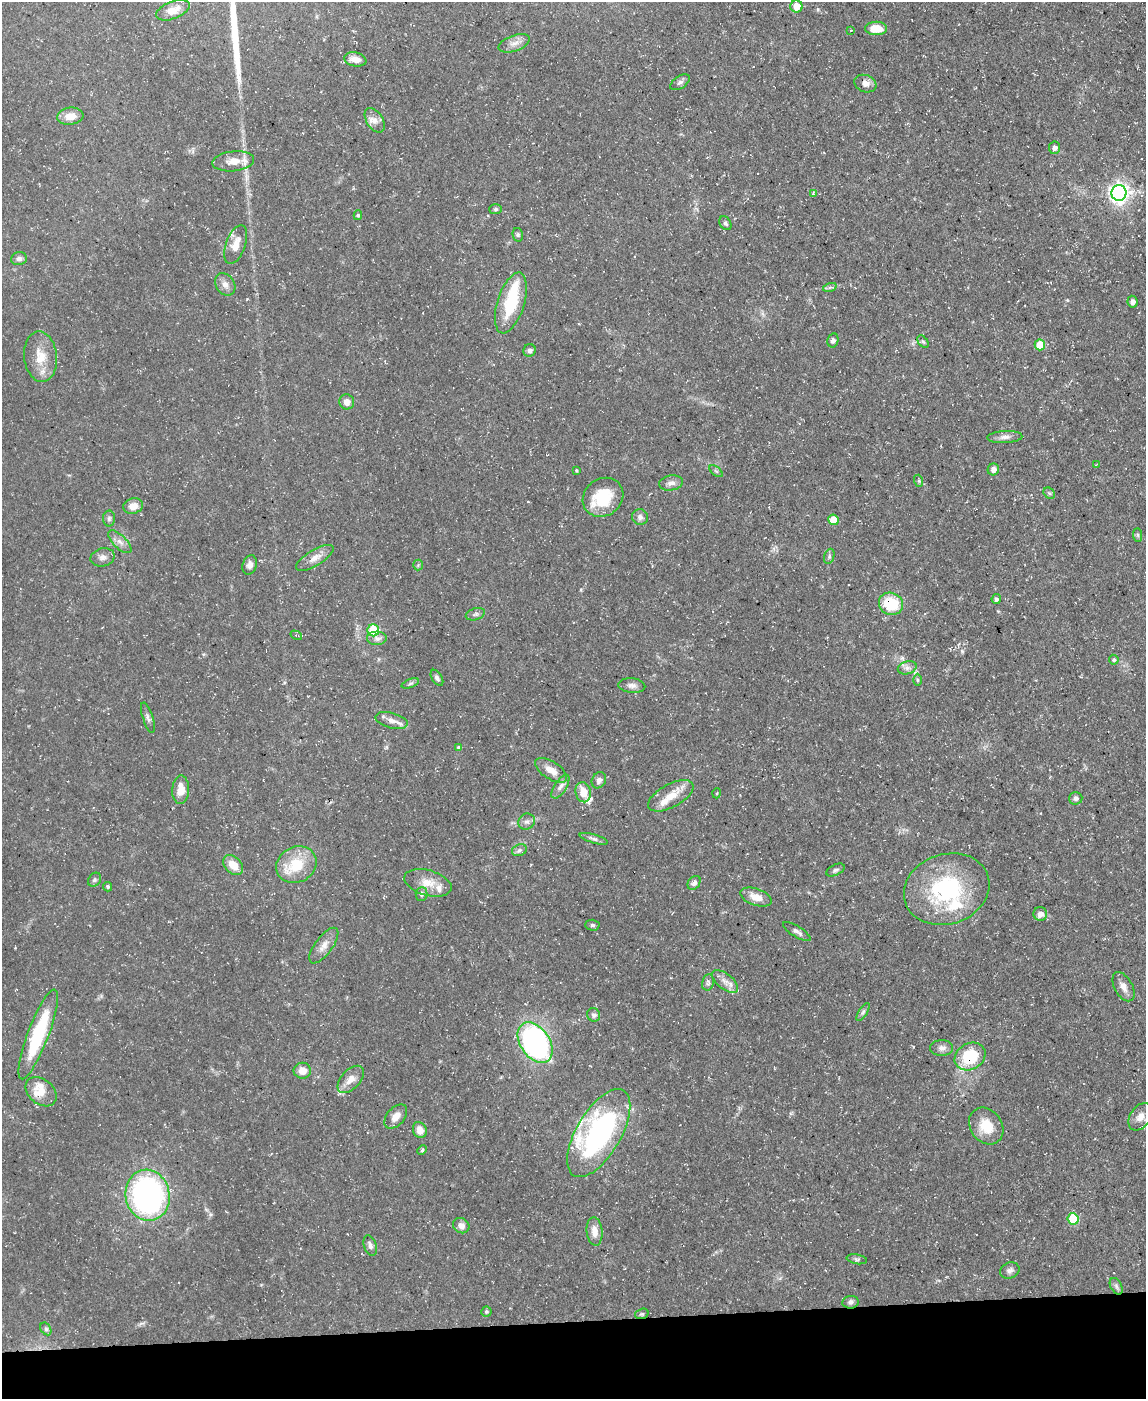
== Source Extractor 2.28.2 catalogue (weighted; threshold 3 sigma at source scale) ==
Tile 10 of 4 x 3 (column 2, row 3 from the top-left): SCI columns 1145-2288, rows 127-1523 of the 4575 x 4549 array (HDU 1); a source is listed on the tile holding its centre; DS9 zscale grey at full resolution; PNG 1148 x 1401 px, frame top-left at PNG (2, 2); each listed source drawn as its Kron ellipse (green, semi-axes under 4 px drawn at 4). Shown black and unused: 6% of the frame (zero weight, under 3 of 5 exposures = <1% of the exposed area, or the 3 px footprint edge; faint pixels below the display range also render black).
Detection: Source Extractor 2.28.2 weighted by HDU 2 'WHT'; one run over the whole footprint, this tile lists its part. Background 0.0654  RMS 0.0044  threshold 0.0196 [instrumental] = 3 sigma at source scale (4.5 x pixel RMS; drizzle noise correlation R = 1.50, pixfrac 1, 0.05/0.05 arcsec/px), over >= 5 px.
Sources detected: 132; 1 inside a brighter object's white glare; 2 cosmic-ray / hot-pixel residue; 1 long thin detection or spike segment (spike, bleed or trail) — neither listed nor drawn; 8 inside a brighter listed object's ellipse — not listed separately; the other 120 listed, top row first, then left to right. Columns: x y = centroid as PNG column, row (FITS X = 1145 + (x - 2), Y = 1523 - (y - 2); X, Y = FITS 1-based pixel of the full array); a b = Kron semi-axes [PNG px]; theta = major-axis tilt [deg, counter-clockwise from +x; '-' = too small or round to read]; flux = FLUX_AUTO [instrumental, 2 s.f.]
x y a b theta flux
796 6 6 6 - 6.6
173 10 17 8 21 4.8
876 28 11 6 -1 7.9
851 30 3 2 - 0.29
514 43 16 8 19 3.2
355 59 11 7 -11 3.6
680 82 11 6 33 1.3
865 84 11 8 -20 2.8
70 116 13 8 7 5.6
375 120 13 8 -58 3.1
1055 148 6 5 - 1.7
233 161 21 10 6 6
813 193 4 3 - 0.59
1119 193 8 7 - 230
495 209 6 5 - 0.81
358 215 5 4 - 0.71
725 223 7 5 -55 0.98
518 235 7 5 -77 0.8
236 245 20 9 70 5.4
19 259 8 6 12 1.3
225 284 12 9 -57 2.7
830 287 7 4 18 0.96
1132 302 6 5 - 1.9
511 303 31 13 72 22
833 340 7 5 77 1.4
923 342 7 4 -52 0.79
1040 345 5 5 - 13
530 350 6 6 - 1.7
40 357 25 16 -84 9.4
347 402 8 7 - 2.7
1005 437 17 6 2 2.5
1096 465 4 2 - 0.29
993 469 6 5 - 2.2
576 470 3 3 - 0.54
716 471 8 4 -36 0.74
919 481 6 4 -72 0.64
671 483 12 7 9 2.3
1049 493 6 5 - 0.74
603 497 21 18 37 18
133 506 10 7 15 4.2
640 517 8 8 - 1.8
109 518 8 6 89 1
833 520 5 5 - 8.4
1138 535 7 4 -89 0.8
120 542 15 6 -45 2.7
829 556 8 5 72 0.93
103 557 12 9 13 2.4
315 558 21 8 31 4.1
250 565 10 7 69 2.3
418 565 5 5 - 0.67
996 599 5 4 - 1.1
891 604 12 11 - 18
475 614 10 5 18 1.3
373 630 6 6 - 20
296 635 6 3 -29 0.62
377 639 10 7 0 2.1
1114 660 5 4 - 0.81
907 668 10 6 17 1.8
437 678 9 5 -59 1.3
917 680 6 4 -90 0.59
410 683 9 3 21 0.84
632 686 13 7 -4 2.2
148 718 16 5 -72 1.6
392 721 16 7 -15 3.4
459 747 4 4 - 1.2
551 770 18 8 -32 5.4
599 780 8 6 60 2.1
560 787 13 6 58 2.5
181 790 14 8 87 5.7
583 792 10 7 -76 6.7
717 793 5 3 - 0.38
671 796 25 11 28 7.8
1076 798 6 6 - 1.4
527 822 8 7 - 1.9
594 839 14 4 -16 1.5
519 850 7 5 23 1.2
233 865 11 8 -44 5.9
296 865 21 17 27 15
835 870 10 5 26 1.1
94 880 7 6 - 0.98
428 883 24 12 -16 6.9
694 883 8 5 53 1.8
108 887 4 4 - 0.77
947 889 43 35 18 50
422 894 7 6 - 1.1
756 897 16 8 -19 5.3
1040 914 7 6 - 2.8
592 925 7 5 -2 0.97
797 931 16 5 -31 1.8
324 946 21 8 53 4
725 981 15 7 -39 3.4
708 982 8 6 79 1.2
1123 987 16 9 -61 3.1
863 1012 10 4 58 1
594 1015 7 6 - 1.5
38 1034 48 10 69 33
535 1043 22 14 -56 110
942 1048 11 8 0 2.1
970 1056 16 13 32 22
302 1071 9 8 - 4.6
351 1079 16 9 47 4.3
41 1092 17 12 -40 6.3
396 1116 14 8 49 4.1
1140 1117 15 10 57 3.6
986 1126 20 15 -54 9.6
420 1130 8 6 -68 3.8
599 1133 49 22 60 96
422 1150 5 4 - 0.8
148 1195 26 22 -79 130
1073 1219 5 5 - 21
461 1226 8 7 - 2.5
594 1231 14 8 -85 4.3
370 1246 10 6 -71 1.7
857 1259 10 5 -10 0.98
1010 1270 10 8 25 1.7
1116 1286 9 5 -61 1.2
850 1302 8 6 6 1.3
486 1311 5 5 - 0.8
642 1314 7 5 18 0.88
46 1329 7 5 -59 1
Overlapping masked pixels (flux is a lower limit): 2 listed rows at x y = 891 604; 970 1056